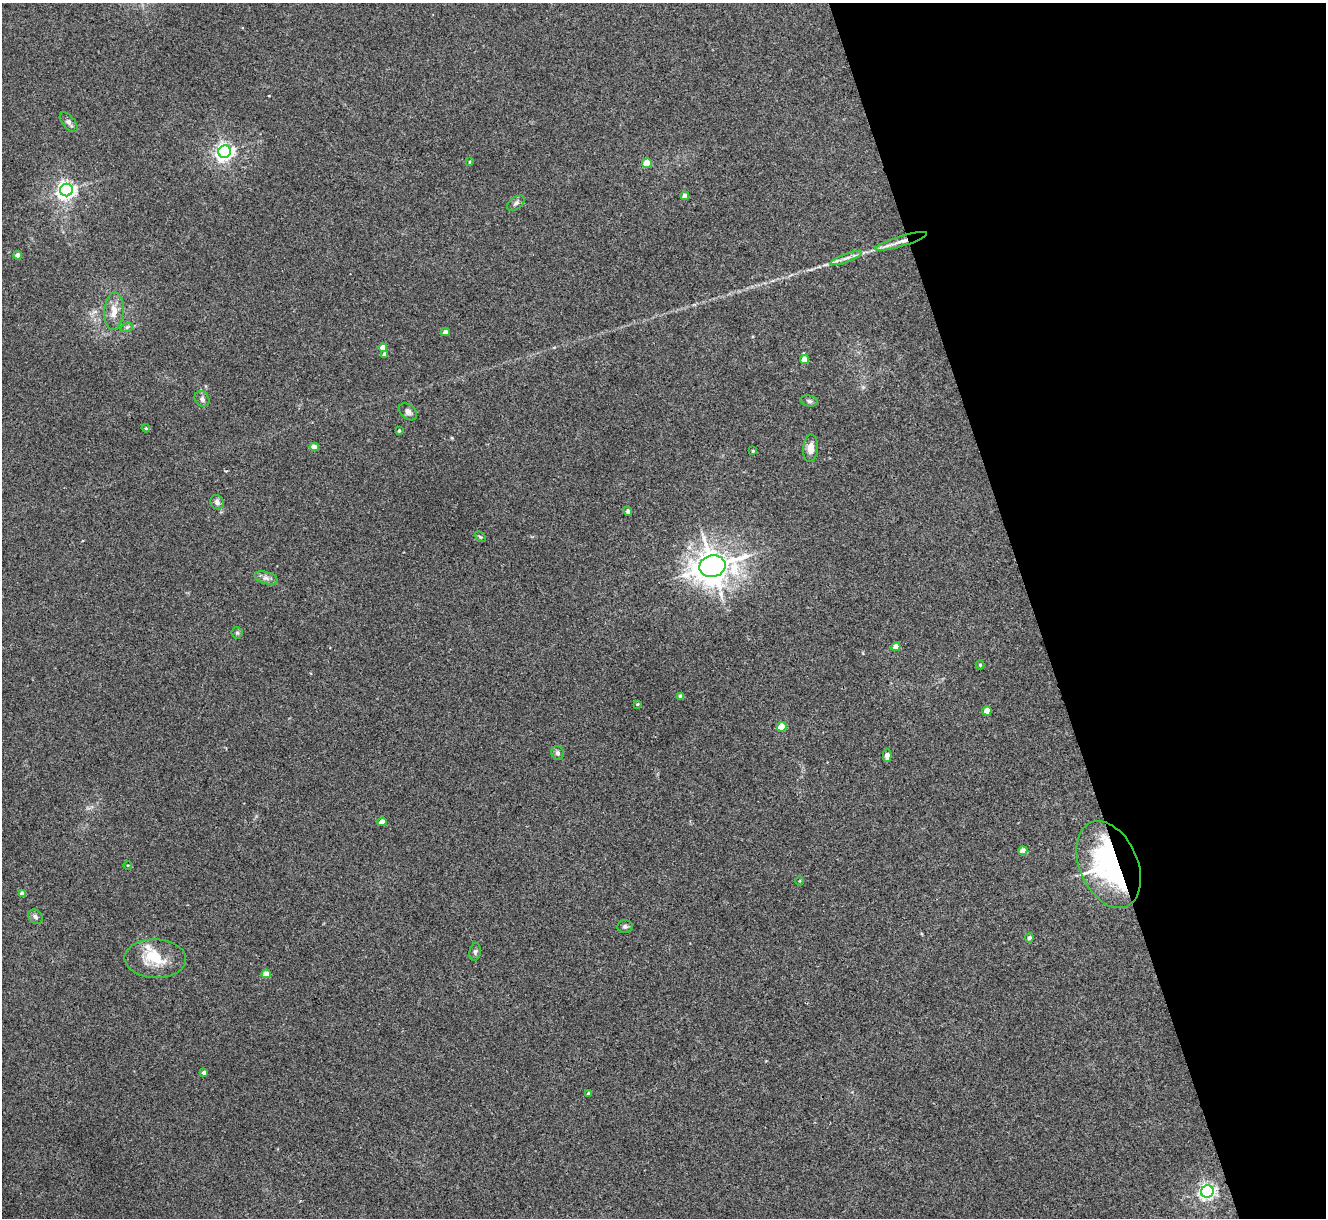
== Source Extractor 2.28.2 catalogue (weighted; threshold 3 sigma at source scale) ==
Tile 12 of 4 x 4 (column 4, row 3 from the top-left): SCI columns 3974-5297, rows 1489-2704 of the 5298 x 5285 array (HDU 1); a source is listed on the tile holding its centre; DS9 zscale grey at full resolution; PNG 1328 x 1220 px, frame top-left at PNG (2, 3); each listed source drawn as its Kron ellipse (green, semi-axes under 4 px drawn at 4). Shown black and unused: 22% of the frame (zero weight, under 3 of 4 exposures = <1% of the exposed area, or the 3 px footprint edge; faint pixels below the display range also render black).
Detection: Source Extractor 2.28.2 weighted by HDU 2 'WHT'; one run over the whole footprint, this tile lists its part. Background 0.035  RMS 0.0047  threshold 0.0211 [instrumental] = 3 sigma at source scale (4.5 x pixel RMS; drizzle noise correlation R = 1.50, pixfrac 1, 0.05/0.05 arcsec/px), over >= 5 px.
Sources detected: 55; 2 inside a brighter listed object's ellipse — not listed separately; the other 53 listed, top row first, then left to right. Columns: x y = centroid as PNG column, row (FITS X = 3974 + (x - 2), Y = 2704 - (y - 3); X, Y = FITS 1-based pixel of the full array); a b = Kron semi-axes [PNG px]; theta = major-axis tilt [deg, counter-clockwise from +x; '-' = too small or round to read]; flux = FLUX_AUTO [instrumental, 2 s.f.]
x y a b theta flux
69 122 12 6 -49 1.7
225 152 6 6 - 180
469 162 4 3 - 0.38
647 163 5 4 - 12
66 190 6 6 - 190
685 196 4 4 - 3.7
516 203 10 6 36 1.2
901 241 27 5 17 4.8
18 255 4 4 - 3.9
846 258 17 3 21 2.2
114 311 19 9 86 5.3
127 327 6 4 19 0.77
445 332 4 4 - 2.1
383 347 4 4 - 4
385 354 4 4 - 2.1
805 359 4 4 - 5
202 399 8 6 -54 1.7
809 401 9 5 -9 1.2
408 412 10 7 -41 1.8
146 428 4 3 - 0.47
399 431 4 3 - 0.71
314 447 4 4 - 4.3
811 448 14 7 86 3.8
753 451 3 3 - 0.45
217 502 7 6 - 1.7
628 511 5 4 - 1
480 537 6 4 -44 0.62
712 566 13 11 12 720
266 578 12 6 -18 2
237 633 6 5 - 0.82
896 647 4 4 - 4.3
980 665 4 4 - 0.51
680 696 4 4 - 1.5
638 704 3 3 - 0.47
987 711 4 4 - 6.1
782 727 5 4 - 14
558 753 7 6 - 1.2
887 756 6 4 89 3.7
382 822 4 4 - 4.8
1023 851 4 4 - 4.9
128 865 4 3 - 0.37
1109 865 46 29 -66 82
800 881 4 3 - 0.39
22 893 4 4 - 2.2
35 917 8 6 -45 1.4
625 926 7 6 - 1.1
1029 938 4 4 - 1.3
475 952 9 5 81 1.1
155 959 31 19 -2 14
266 974 4 4 - 6.5
204 1072 4 3 - 1.5
589 1093 4 4 - 0.75
1207 1191 6 6 - 150
Overlapping masked pixels (flux is a lower limit): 2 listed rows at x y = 901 241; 1109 865